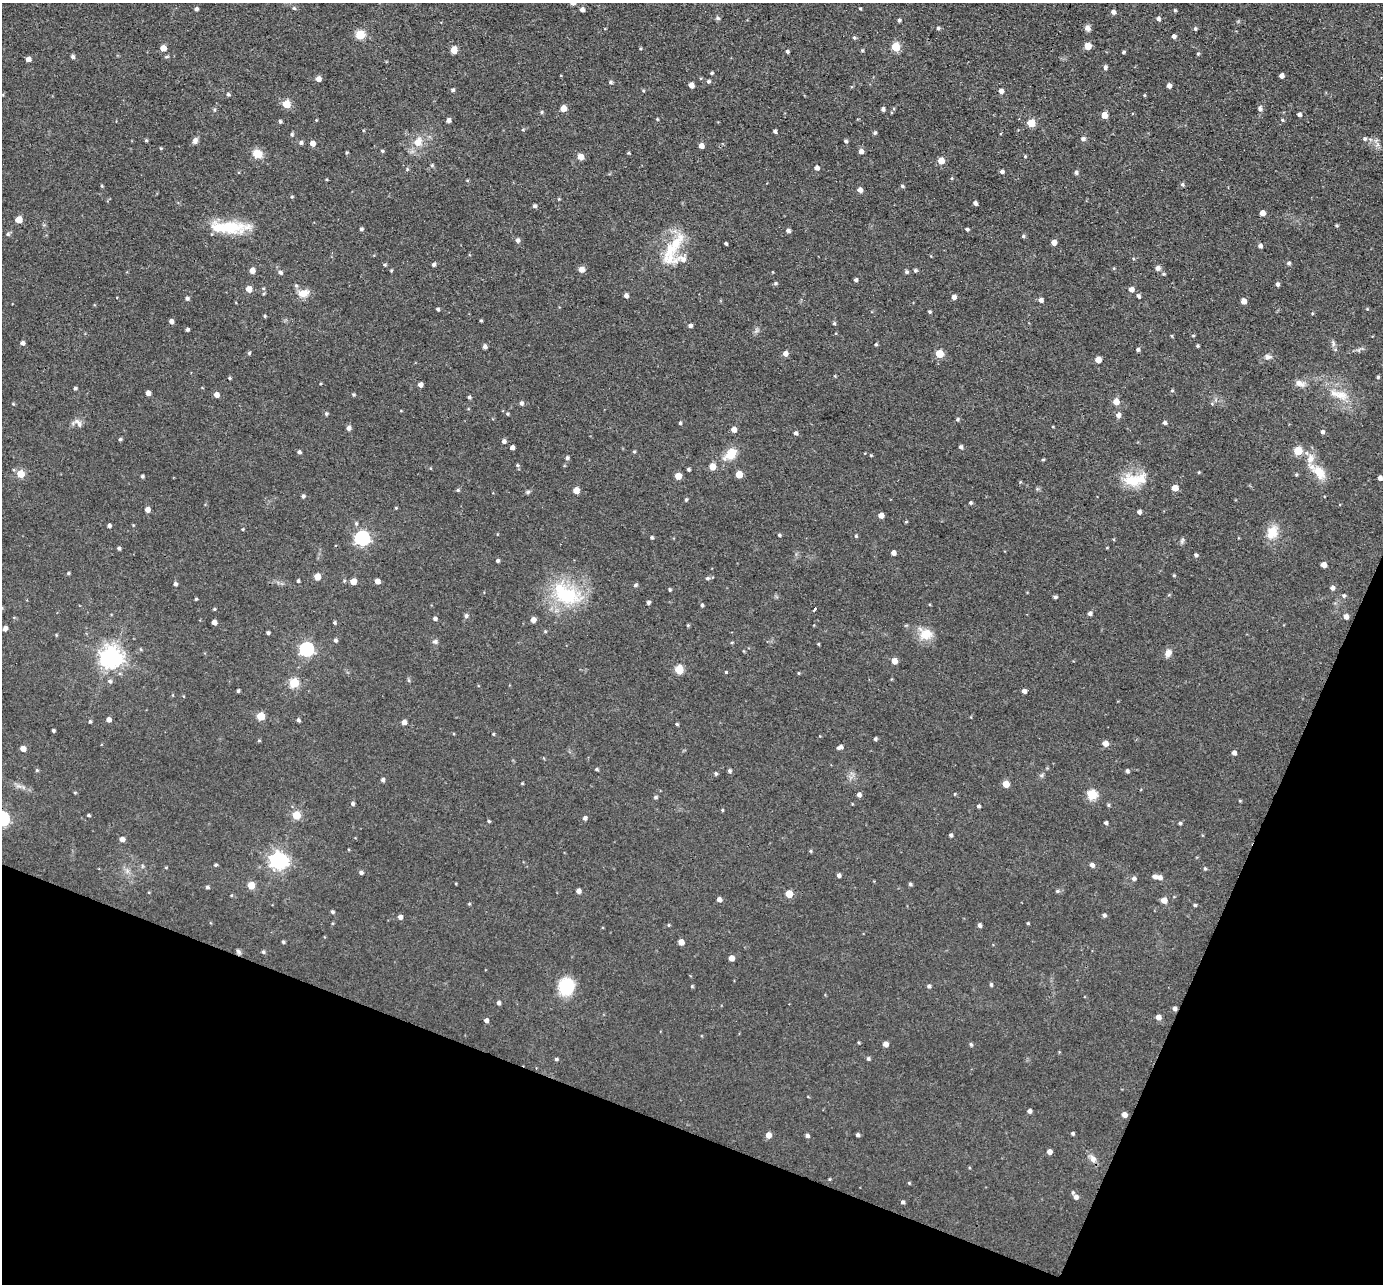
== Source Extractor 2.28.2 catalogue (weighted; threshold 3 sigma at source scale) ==
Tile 15 of 4 x 4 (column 3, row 4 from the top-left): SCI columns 2763-4143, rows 140-1421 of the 5524 x 5537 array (HDU 1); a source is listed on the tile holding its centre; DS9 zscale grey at full resolution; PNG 1385 x 1286 px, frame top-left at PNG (2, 3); no overlay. Shown black and unused: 20% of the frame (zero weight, under 3 of 4 exposures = <1% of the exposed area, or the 3 px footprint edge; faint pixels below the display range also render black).
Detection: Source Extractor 2.28.2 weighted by HDU 2 'WHT'; one run over the whole footprint, this tile lists its part. Background 0.0448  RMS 0.0067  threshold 0.0301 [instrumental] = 3 sigma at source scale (4.5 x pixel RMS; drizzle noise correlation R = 1.50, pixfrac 1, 0.05/0.05 arcsec/px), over >= 5 px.
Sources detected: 377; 3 inside a brighter object's white glare — not listed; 5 inside a brighter listed object's ellipse — not listed separately; the other 369 listed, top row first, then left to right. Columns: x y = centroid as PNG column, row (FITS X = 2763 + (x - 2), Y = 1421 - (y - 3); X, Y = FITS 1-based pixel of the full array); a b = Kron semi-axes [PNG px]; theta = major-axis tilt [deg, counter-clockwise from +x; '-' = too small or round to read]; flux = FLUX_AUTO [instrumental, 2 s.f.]
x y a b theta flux
573 3 5 5 - 3.1
294 8 5 4 - 1
196 9 4 4 - 1.8
860 9 3 3 - 0.75
582 10 4 4 - 2.7
1175 10 4 3 - 0.79
1113 12 4 4 - 2.8
718 18 6 5 - 1.2
1158 19 5 4 - 1.9
899 20 4 4 - 1.3
938 28 4 4 - 1.2
1087 28 7 7 - 2.5
1195 28 5 4 - 1.2
360 34 5 5 - 31
1174 36 4 4 - 2.3
854 37 5 4 - 0.97
1088 46 5 5 - 13
895 47 5 5 - 24
163 48 5 4 - 7.1
640 48 4 3 - 0.67
454 50 5 5 - 11
862 50 5 4 - 0.69
787 51 4 4 - 1.2
1123 52 4 3 - 1
1198 54 4 4 - 0.72
73 57 4 4 - 1.7
28 59 4 4 - 3.7
1105 68 5 5 - 1.8
712 73 4 3 - 0.95
1281 75 4 4 - 3.2
318 79 4 4 - 4.8
708 81 5 5 - 1.2
610 82 5 4 - 1.2
691 85 4 4 - 5.3
1169 86 4 4 - 3.2
453 90 5 4 - 1.3
1001 91 5 4 - 3.1
228 94 4 4 - 1.1
1144 95 4 3 - 0.62
286 104 5 5 - 20
563 108 5 4 - 9
883 109 4 4 - 1.7
1260 109 6 6 - 1.6
214 110 5 4 - 1.1
541 112 5 4 - 0.9
1299 114 4 4 - 1.8
1104 115 5 4 - 6.8
657 119 4 3 - 0.69
316 120 3 3 - 0.5
448 120 4 4 - 2.6
1282 120 4 4 - 0.8
280 121 4 4 - 1.1
1031 123 5 5 - 19
775 131 4 3 - 1.5
875 133 4 4 - 1.3
292 135 5 5 - 1.2
1083 139 5 4 - 1.8
1365 139 6 5 - 1.4
146 140 4 4 - 0.83
195 141 8 6 61 2.5
846 141 5 3 - 1.1
301 142 5 4 - 1.5
418 142 12 9 60 7.8
312 143 4 4 - 4.8
701 146 4 4 - 4.5
161 148 4 4 - 0.71
382 151 4 4 - 0.85
861 151 5 4 - 3.5
347 153 5 3 - 0.63
629 153 4 3 - 0.69
257 154 10 8 -15 9.3
1025 156 4 3 - 0.72
581 157 5 5 - 7.2
941 161 5 5 - 10
432 165 5 4 - 0.92
817 168 5 4 - 3.1
407 169 4 4 - 0.77
1002 171 4 3 - 1.9
1076 172 5 4 - 1.6
952 178 5 3 - 0.61
1182 185 5 5 - 1.3
102 186 4 4 - 0.71
902 186 4 4 - 1.2
860 190 4 4 - 3.7
292 197 5 4 - 0.78
559 199 4 4 - 0.57
975 203 4 3 - 2.1
535 206 5 4 - 1.5
1262 213 4 4 - 5.1
18 220 5 5 - 12
1336 226 5 3 - 0.75
230 227 45 15 -2 25
361 229 4 3 - 1.5
967 229 4 3 - 1.1
788 231 5 4 - 2.1
8 234 6 5 - 1.1
1023 236 4 4 - 1.1
517 240 5 5 - 2.2
1054 242 4 4 - 5.4
726 243 3 3 - 1.2
675 244 33 14 54 21
1260 246 5 4 - 2.1
682 259 14 9 -37 5
1288 263 5 4 - 1.2
385 265 5 3 - 0.77
433 265 4 4 - 1.5
1158 268 6 6 - 2.3
252 270 5 4 - 4.7
581 270 6 6 - 3.8
915 270 4 4 - 1.2
280 272 5 4 - 1.7
906 272 4 4 - 1.3
1163 274 5 4 - 0.85
856 280 4 3 - 1.6
775 283 6 4 22 0.94
1277 284 4 4 - 1.9
263 288 5 3 - 0.68
249 289 5 5 - 7
1131 289 5 5 - 3.4
303 293 15 10 13 6.5
626 295 4 4 - 2.4
1139 296 7 5 -61 1.5
954 297 5 4 - 2.8
187 298 5 4 - 1.4
1041 300 5 4 - 2.9
1244 301 4 4 - 5.2
438 309 3 3 - 1.2
1367 309 4 4 - 0.55
930 312 5 3 - 0.9
265 316 4 4 - 0.81
171 321 4 4 - 2.5
481 321 3 3 - 0.8
834 323 4 4 - 0.98
690 326 4 4 - 2
187 329 4 3 - 1.7
1193 335 4 4 - 0.73
22 343 4 4 - 2.4
1333 343 10 4 -73 1.7
876 344 4 3 - 1
1197 346 3 3 - 0.86
485 347 4 4 - 2.3
1138 349 4 4 - 1.4
249 353 4 4 - 0.95
785 354 5 5 - 3.9
939 354 5 5 - 18
1268 357 10 6 -6 2.3
1098 360 5 4 - 7.1
835 376 4 3 - 0.64
1378 377 3 3 - 0.92
230 378 4 4 - 0.69
1300 383 14 8 -22 4
420 384 4 4 - 2.8
75 388 4 3 - 1.1
1172 391 4 4 - 0.84
148 393 4 4 - 3.5
216 395 5 5 - 3.6
353 395 4 4 - 0.91
1340 395 21 11 -15 10
469 397 4 4 - 1.1
1116 402 5 5 - 7.1
521 403 5 4 - 1.8
13 404 4 3 - 0.58
326 414 5 4 - 1
507 414 4 3 - 0.83
1118 415 5 5 - 2.9
957 419 4 4 - 1.1
78 423 14 7 -49 2.8
680 423 3 3 - 0.96
1165 423 4 4 - 1.7
349 428 5 5 - 2.4
734 429 5 4 - 4.7
1322 432 4 4 - 1.7
795 433 4 4 - 1.6
120 439 4 4 - 1.2
504 441 5 5 - 2
961 447 4 4 - 1.8
512 448 4 4 - 2.7
1298 451 5 5 - 24
299 452 4 4 - 1.5
634 452 4 4 - 0.78
731 454 18 10 41 11
871 455 3 3 - 0.62
567 458 5 4 - 1.6
1043 460 4 3 - 0.75
518 465 5 4 - 0.98
712 466 5 5 - 11
688 469 3 3 - 1.2
14 470 5 3 - 0.72
1199 472 4 3 - 0.53
1319 472 24 12 -47 12
20 474 5 5 - 16
739 474 5 5 - 12
1296 474 5 4 - 0.83
142 476 4 3 - 1.1
678 476 5 5 - 9.9
1380 478 4 4 - 2.8
1133 481 28 20 0 18
1175 488 5 4 - 8.3
458 490 5 4 - 0.91
576 490 5 4 - 8.6
528 492 6 5 - 1.2
303 496 4 4 - 1.4
686 500 4 3 - 1
971 503 4 4 - 1.1
396 508 4 3 - 0.51
147 509 4 4 - 3.8
1139 512 4 4 - 2.1
881 515 4 4 - 5.4
906 522 5 3 - 0.61
109 525 4 3 - 1.6
243 529 4 3 - 0.58
1272 533 18 12 58 11
779 535 4 3 - 1
856 536 4 4 - 0.84
652 537 4 3 - 0.97
362 538 6 6 - 160
1182 540 9 3 77 1.3
119 548 4 3 - 1.2
893 553 4 4 - 3.3
1196 555 5 4 - 1.3
498 561 4 4 - 1.4
1324 565 4 4 - 5.1
68 573 4 3 - 0.87
1174 575 4 4 - 0.65
317 577 5 4 - 11
707 578 6 5 - 1.4
298 581 4 3 - 0.91
353 581 5 5 - 7.1
377 581 4 4 - 4.9
175 584 5 4 - 1.6
635 585 5 4 - 1.2
1332 588 5 4 - 2.5
670 589 3 3 - 0.96
567 595 37 23 -5 42
1344 596 5 5 - 1.3
1055 597 4 3 - 1.3
196 599 3 3 - 0.78
648 602 4 4 - 1.6
702 605 4 3 - 1.1
214 609 4 3 - 0.65
814 609 4 3 - 8.1
1090 613 4 4 - 2.3
466 616 7 5 89 1.4
1346 617 5 4 - 3.4
435 618 4 4 - 1.7
533 620 5 5 - 4.2
214 622 4 4 - 4.1
334 622 4 3 - 0.95
688 625 4 4 - 0.78
5 628 4 4 - 2.6
545 631 4 4 - 0.74
268 633 4 3 - 1.1
926 634 17 15 -10 11
56 635 4 3 - 0.66
335 640 4 4 - 1.4
435 641 7 6 - 1.5
732 643 4 3 - 0.73
818 644 3 3 - 0.64
140 649 5 3 - 0.62
306 649 6 6 - 140
744 651 5 3 - 0.54
1168 653 10 8 66 3.7
111 657 7 7 - 490
894 661 5 4 - 7.2
679 669 5 5 - 28
726 672 3 3 - 0.71
799 673 5 3 - 0.54
409 680 6 4 -88 0.94
110 681 6 5 - 1.5
294 683 5 5 - 35
238 691 4 3 - 0.96
1024 691 4 4 - 2.9
261 716 5 5 - 21
109 720 4 4 - 3.2
298 720 4 4 - 1.4
90 721 4 4 - 0.96
404 722 4 4 - 3.4
677 724 4 3 - 0.82
53 730 3 3 - 1.2
493 734 4 3 - 0.61
875 739 4 3 - 1.3
259 740 4 4 - 0.73
1105 743 5 4 - 6
840 747 6 4 25 2.4
23 749 5 4 - 5.6
1234 753 4 4 - 2.7
597 769 4 3 - 0.94
37 770 5 5 - 0.87
729 771 5 4 - 1.2
1127 771 4 4 - 1.3
716 773 5 4 - 1.1
1041 775 6 5 - 1.2
383 780 4 4 - 1.7
522 783 4 3 - 0.63
1006 784 5 5 - 9.2
75 793 4 3 - 0.74
859 795 5 4 - 2.4
1092 795 5 5 - 39
655 797 5 4 - 1.2
1240 801 4 3 - 0.61
352 804 4 4 - 1.4
1108 805 5 4 - 0.86
978 806 3 3 - 1.2
722 810 4 3 - 0.64
88 815 4 3 - 0.92
296 815 5 5 - 21
2 818 6 6 - 110
585 818 4 4 - 2
489 821 4 3 - 0.86
1106 823 4 4 - 1.4
1180 823 4 4 - 1
951 835 4 4 - 1.5
122 839 4 4 - 3.9
810 851 4 4 - 0.74
278 860 7 6 - 240
216 865 5 4 - 0.89
1092 865 5 4 - 2.4
166 868 4 3 - 0.6
1205 869 4 4 - 0.82
361 873 4 4 - 1.7
839 875 4 4 - 1.9
1155 877 5 4 - 2.8
1160 877 5 5 - 2.6
1134 879 5 5 - 2
910 884 4 4 - 1.2
251 885 5 5 - 12
207 887 4 3 - 1.3
578 891 4 4 - 3.4
1057 891 5 4 - 1.1
789 894 5 5 - 15
719 899 4 4 - 2.9
1164 900 5 5 - 5.8
469 904 5 3 - 0.62
1195 905 4 3 - 1
332 912 4 4 - 1.2
1104 915 5 4 - 1.5
400 917 4 4 - 2.8
1028 923 3 3 - 0.75
669 925 4 4 - 0.66
980 925 5 4 - 1.7
283 942 4 3 - 1.1
681 942 4 4 - 6.6
238 952 8 5 -59 1.4
263 952 4 4 - 1.1
731 958 5 4 - 5.1
991 985 4 4 - 1.2
566 986 17 15 73 25
692 986 4 4 - 0.77
929 986 5 5 - 1.4
499 1003 4 4 - 1.8
1174 1008 4 4 - 2.2
1158 1017 5 4 - 3.8
486 1020 4 4 - 2.6
885 1044 4 4 - 4
971 1044 5 4 - 1
556 1059 4 4 - 0.99
868 1059 4 4 - 1.2
1029 1111 4 4 - 2.5
1124 1115 5 4 - 4.1
1073 1133 4 3 - 1.2
768 1135 5 5 - 6
858 1135 4 4 - 1.4
807 1136 5 4 - 1.7
1049 1152 4 4 - 3.5
1093 1159 10 8 -61 3.5
829 1179 4 4 - 0.64
909 1183 4 4 - 0.67
1076 1197 6 5 - 3.3
903 1202 4 4 - 1.5
Overlapping masked pixels (flux is a lower limit): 2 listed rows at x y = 238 952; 1174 1008
Isophote crosses this tile's border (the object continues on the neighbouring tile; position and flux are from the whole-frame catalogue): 2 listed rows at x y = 573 3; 2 818